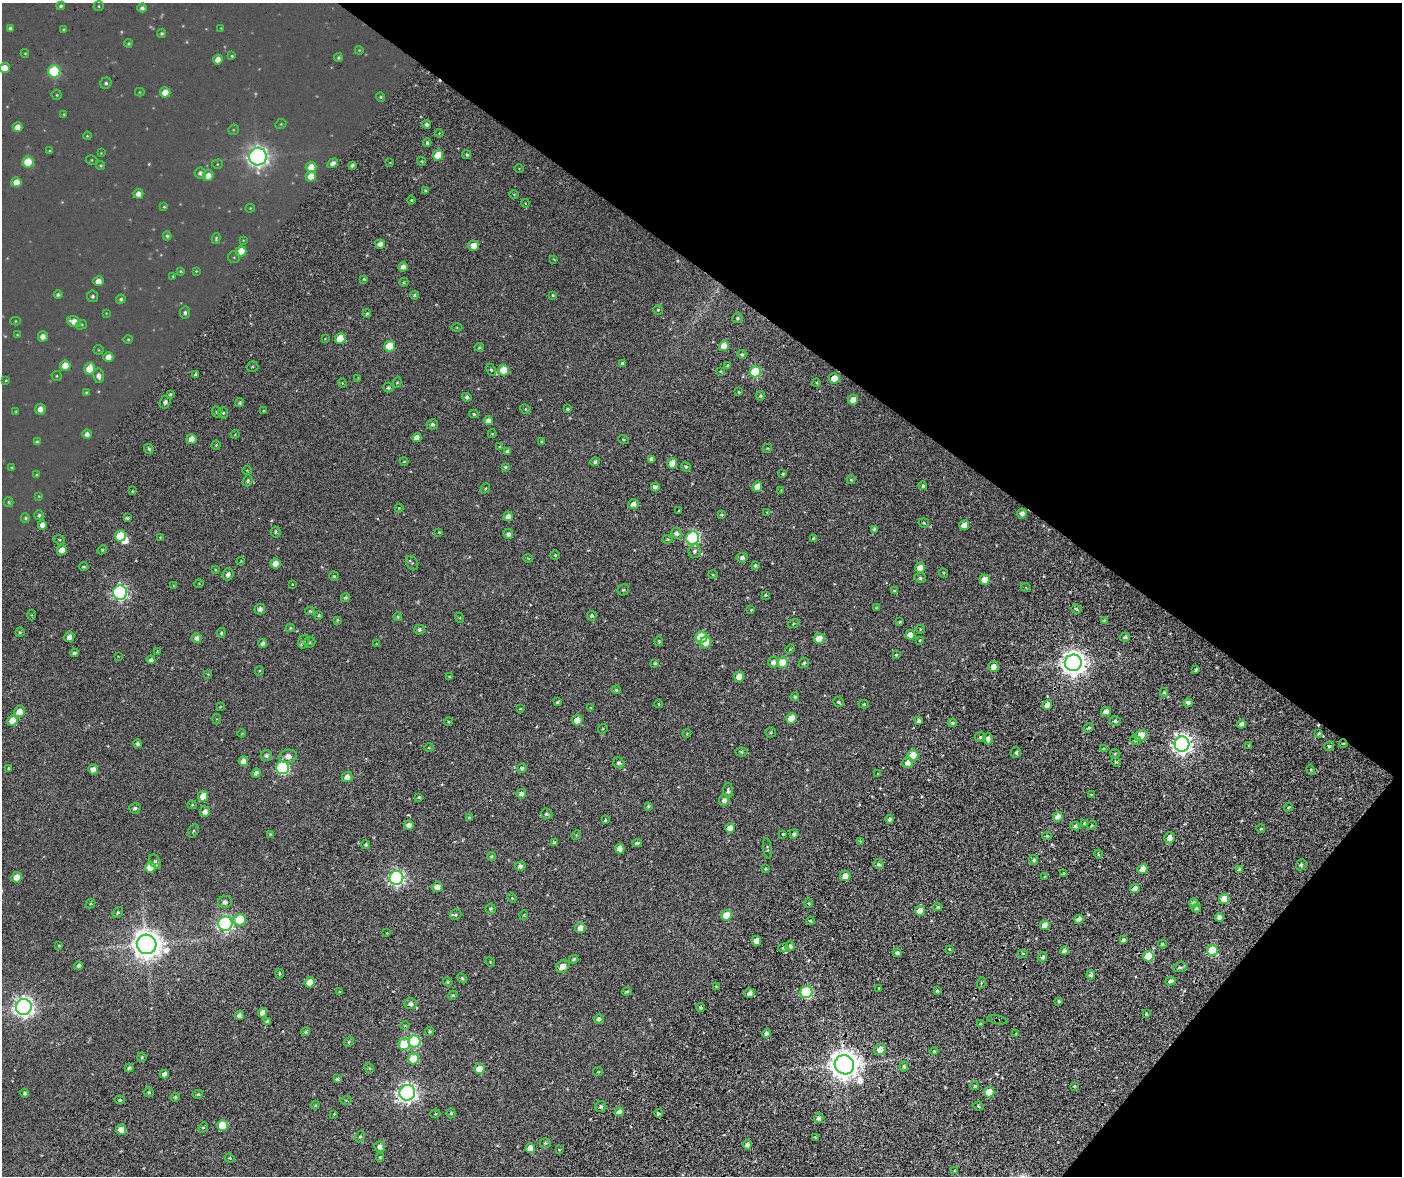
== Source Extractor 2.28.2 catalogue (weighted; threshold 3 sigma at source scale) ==
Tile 12 of 4 x 4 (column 4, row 3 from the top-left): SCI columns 4525-5924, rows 1709-2882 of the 6250 x 5797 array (HDU 1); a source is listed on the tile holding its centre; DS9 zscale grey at full resolution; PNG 1404 x 1178 px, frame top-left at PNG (2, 3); each listed source drawn as its Kron ellipse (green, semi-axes under 4 px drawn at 4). Shown black and unused: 30% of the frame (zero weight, under 2 of 6 exposures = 13% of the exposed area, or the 3 px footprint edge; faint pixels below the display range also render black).
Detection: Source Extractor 2.28.2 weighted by HDU 2 'WHT'; one run over the whole footprint, this tile lists its part. Background 0.127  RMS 0.032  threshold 0.131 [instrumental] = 3 sigma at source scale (4.09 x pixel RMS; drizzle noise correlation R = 1.36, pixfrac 0.8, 0.0396/0.0396 arcsec/px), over >= 5 px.
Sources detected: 546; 45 too faint to see at this stretch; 1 inside a brighter object's white glare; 2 cosmic-ray / hot-pixel residue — neither listed nor drawn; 3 inside a brighter listed object's ellipse — not listed separately; the other 495 listed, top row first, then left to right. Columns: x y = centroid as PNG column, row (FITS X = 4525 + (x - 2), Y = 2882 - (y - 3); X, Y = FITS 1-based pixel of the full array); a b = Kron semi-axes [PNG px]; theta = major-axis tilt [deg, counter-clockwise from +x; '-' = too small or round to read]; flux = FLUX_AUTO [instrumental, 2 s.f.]
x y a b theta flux
61 6 4 4 - 13
99 6 5 4 - 7.3
142 8 4 4 - 24
10 28 4 4 - 15
221 28 4 3 - 4.9
63 29 3 3 - 5.9
161 33 5 4 - 12
128 43 4 4 - 11
359 50 4 4 - 6.8
25 53 4 3 - 6.1
232 56 4 3 - 8.6
338 58 4 4 - 12
218 59 5 5 - 61
4 68 5 5 - 95
54 71 6 6 - 610
106 83 6 5 - 15
140 92 5 3 - 6
165 92 5 5 - 100
57 95 5 5 - 8.2
381 97 5 4 - 8.3
64 114 3 3 - 5.9
281 124 6 5 - 7.4
426 124 4 3 - 23
18 127 5 5 - 66
233 130 5 5 - 7.6
439 133 4 4 - 6.4
87 136 4 4 - 6.4
427 143 4 3 - 12
50 151 4 3 - 8.2
101 153 3 3 - 5.1
438 155 5 5 - 260
467 155 4 4 - 11
258 157 9 8 - 4700
91 160 6 4 5 7.6
422 161 5 4 - 9.6
28 162 5 5 - 250
390 162 3 2 - 4.3
333 163 6 4 32 35
217 164 5 4 - 6.9
101 165 4 3 - 9
352 165 4 3 - 18
311 167 5 5 - 91
519 168 4 3 - 5.7
200 173 5 5 - 25
208 176 5 5 - 64
311 176 5 5 - 95
16 182 5 5 - 81
425 191 4 4 - 10
138 194 5 5 - 50
514 194 5 3 - 6.9
411 200 4 4 - 9.4
525 203 4 3 - 5.7
164 207 4 3 - 7.8
250 208 5 4 - 6.2
167 236 4 4 - 13
216 238 6 4 79 10
243 240 3 3 - 5.2
380 244 5 4 - 50
473 246 5 5 - 100
241 251 5 5 - 120
234 257 6 6 - 8.3
554 259 4 2 - 5.7
403 267 4 4 - 50
181 271 4 4 - 7.9
196 271 4 3 - 6
173 276 3 3 - 6.3
364 279 4 3 - 9.4
98 281 5 5 - 66
404 282 4 3 - 9.8
58 295 4 4 - 17
414 295 4 4 - 14
553 295 4 3 - 10
92 296 6 5 - 15
121 299 5 4 - 15
658 310 5 5 - 12
106 313 3 3 - 4.7
185 313 6 5 - 16
367 314 4 4 - 11
737 318 5 5 - 14
15 321 5 4 - 6.8
74 321 7 5 -19 74
81 325 6 4 18 7.7
457 328 5 3 - 7.4
17 335 4 3 - 4.8
43 336 5 5 - 50
128 339 5 4 - 7.5
325 339 3 2 - 4.9
340 339 5 5 - 220
390 346 5 5 - 250
724 346 5 5 - 140
479 347 4 4 - 11
99 350 5 5 - 6.5
742 355 4 4 - 16
108 357 5 5 - 75
622 363 4 3 - 16
728 365 3 3 - 12
65 366 5 5 - 110
252 367 6 5 - 11
90 369 6 5 - 160
491 370 6 4 -63 11
504 370 5 5 - 230
720 371 3 2 - 6.8
755 372 5 5 - 600
196 374 4 4 - 20
56 376 5 5 - 7.6
99 376 7 5 -82 35
358 378 4 3 - 6
834 378 5 5 - 140
6 380 4 3 - 5.8
397 382 5 4 - 8.5
342 383 4 4 - 7.4
816 383 4 4 - 8.9
388 388 5 5 - 19
86 392 4 3 - 7.6
739 392 4 3 - 9.1
170 394 4 3 - 11
760 396 5 4 - 16
467 397 5 4 - 20
853 400 5 5 - 110
165 402 6 5 - 24
240 403 5 4 - 15
40 409 5 5 - 54
526 409 5 4 - 12
567 409 4 4 - 13
16 411 3 3 - 6.2
264 411 3 3 - 6.3
217 412 6 4 -63 16
223 413 6 5 - 13
474 414 5 4 - 11
488 420 4 4 - 46
432 424 5 5 - 21
87 434 5 4 - 36
235 434 4 4 - 6.9
492 434 4 4 - 7.9
417 438 4 4 - 67
192 439 5 5 - 99
623 440 5 4 - 8.9
542 441 3 3 - 7.8
37 442 4 4 - 16
216 445 4 4 - 10
500 447 4 4 - 11
767 448 5 3 - 8.8
149 449 5 4 - 14
507 451 4 3 - 22
651 459 4 4 - 26
404 461 4 4 - 7.9
595 462 5 4 - 20
672 463 5 4 - 93
505 467 4 3 - 12
686 467 5 4 - 14
12 468 3 3 - 7.7
247 470 5 3 - 6.1
36 474 4 4 - 6.4
783 474 4 3 - 11
851 480 4 3 - 11
248 481 5 4 - 16
923 486 4 4 - 14
655 487 4 4 - 36
757 487 5 4 - 89
485 489 5 4 - 8.6
781 490 4 3 - 5.9
132 491 3 2 - 6.4
39 496 4 3 - 5.9
9 502 5 4 - 9.4
633 504 5 4 - 49
399 508 4 4 - 7.4
679 511 4 2 - 5.4
767 512 3 2 - 5.7
722 514 4 3 - 8.9
1022 514 5 4 - 42
39 515 5 5 - 15
508 516 5 4 - 49
25 518 5 4 - 12
127 518 4 3 - 14
924 523 5 4 - 11
42 525 5 4 - 62
964 525 5 4 - 83
874 529 4 3 - 21
276 532 5 5 - 13
439 532 3 3 - 6.6
676 533 5 5 - 33
508 534 5 5 - 27
120 536 5 5 - 310
160 537 4 3 - 6.6
693 538 6 6 - 1500
813 538 4 4 - 12
667 539 5 4 - 9.5
59 540 6 4 -22 11
62 550 5 5 - 84
102 550 5 4 - 11
694 551 7 6 - 23
555 555 4 4 - 12
528 558 5 3 - 6
742 558 5 5 - 29
241 561 4 3 - 5.6
412 563 8 5 -61 14
275 564 5 5 - 86
755 565 4 3 - 12
84 567 5 4 - 14
920 568 5 5 - 110
215 570 4 4 - 6
943 573 5 4 - 9.5
228 574 6 5 - 36
713 575 4 3 - 7.7
334 576 4 4 - 9.4
920 578 6 4 -8 19
985 580 5 5 - 150
199 583 5 3 - 6.1
292 584 3 2 - 4.9
174 586 4 3 - 14
1026 588 5 3 - 7.4
623 590 6 5 - 14
894 591 4 3 - 12
120 592 7 7 - 2200
766 595 4 3 - 10
345 597 5 4 - 13
876 608 4 3 - 12
260 609 5 5 - 35
1076 609 5 4 - 15
751 610 3 2 - 7.2
310 611 4 3 - 9.2
32 615 5 3 - 7
319 615 4 3 - 10
592 616 5 4 - 18
398 617 4 4 - 13
460 618 5 3 - 6.7
337 620 3 3 - 8.6
1104 620 3 3 - 10
900 622 3 3 - 9.8
793 623 6 3 19 8.2
290 628 4 4 - 11
920 629 4 4 - 8.3
419 630 5 5 - 22
20 632 5 4 - 12
221 633 5 4 - 13
910 635 5 4 - 72
69 637 5 5 - 45
701 637 6 5 - 540
1125 637 5 4 - 19
197 638 5 5 - 42
819 638 5 5 - 170
920 640 4 3 - 9.8
659 641 5 3 - 9.1
304 642 7 5 65 18
310 642 5 5 - 12
706 642 6 5 - 110
263 643 4 4 - 27
376 644 3 2 - 4.6
790 649 5 4 - 9.9
157 652 4 3 - 6
74 653 4 3 - 18
896 655 3 3 - 13
118 656 4 2 - 4.7
151 660 4 4 - 31
773 662 5 5 - 43
655 663 3 3 - 11
783 663 5 5 - 320
804 663 5 4 - 16
1073 663 8 8 - 9600
993 667 5 5 - 96
1196 669 3 3 - 15
259 671 5 4 - 8.7
208 674 3 3 - 6.1
739 676 5 5 - 100
450 677 3 3 - 8.7
616 690 4 4 - 18
1164 693 4 4 - 12
795 697 4 4 - 15
557 702 3 3 - 12
839 702 5 5 - 16
1188 702 4 3 - 31
659 704 4 3 - 6.1
864 704 5 4 - 11
1047 705 5 4 - 66
220 707 3 2 - 6
591 708 4 3 - 7.9
520 709 3 2 - 6.9
20 711 6 5 - 110
1106 711 5 4 - 58
791 718 5 5 - 200
216 719 5 3 - 7.3
577 720 5 5 - 99
12 721 5 5 - 160
919 721 4 3 - 22
1115 721 5 5 - 22
449 722 4 3 - 10
952 723 4 4 - 16
1241 724 4 4 - 36
1089 728 5 4 - 16
603 729 5 4 - 11
770 732 5 5 - 14
242 733 4 4 - 7.9
687 733 4 3 - 7.2
1319 733 3 2 - 11
1141 735 6 5 - 200
980 737 6 4 2 20
988 739 5 4 - 39
1135 740 6 4 -11 20
1343 743 4 3 - 7.9
137 744 4 3 - 24
1182 744 7 7 - 5100
1249 745 4 2 - 7.7
1329 746 5 4 - 19
429 747 5 3 - 8.5
1104 749 4 3 - 17
741 752 6 4 -4 15
1016 753 5 5 - 20
1115 754 5 4 - 12
913 755 5 5 - 380
266 756 5 5 - 28
288 756 9 6 9 63
243 761 5 4 - 52
1116 762 5 4 - 10
619 763 6 5 - 26
908 763 5 5 - 65
9 768 4 3 - 7.2
283 768 6 6 - 1300
522 768 5 4 - 24
93 769 5 5 - 57
1311 770 5 3 - 8.9
256 773 4 4 - 33
878 774 3 2 - 6.4
347 777 5 5 - 63
728 791 7 5 -86 22
521 794 5 4 - 33
1091 795 4 3 - 9.2
203 796 5 5 - 120
419 797 4 3 - 12
724 800 5 5 - 42
192 805 4 4 - 7.7
648 806 4 4 - 12
1288 807 5 3 - 11
135 808 5 5 - 24
205 812 5 5 - 50
547 814 6 5 - 20
1058 816 5 4 - 77
469 818 4 3 - 9.6
890 819 4 4 - 25
605 820 3 2 - 10
1085 823 3 3 - 14
409 825 5 5 - 52
1092 825 5 3 - 10
1075 826 5 3 - 17
730 828 5 5 - 79
1261 829 4 3 - 7.1
193 831 7 4 60 13
270 834 4 4 - 8.7
783 834 4 3 - 9.6
794 834 5 4 - 22
576 835 5 4 - 7.5
1047 836 5 4 - 14
1169 838 5 5 - 76
860 841 4 3 - 8.2
555 842 4 3 - 14
637 843 5 3 - 16
366 845 4 4 - 15
767 848 10 4 -82 14
620 849 5 4 - 60
1098 854 4 3 - 8.5
491 856 4 4 - 12
1034 860 5 4 - 24
155 862 8 5 -60 19
878 864 5 4 - 21
1301 865 6 5 - 23
520 866 5 4 - 38
150 867 5 5 - 110
765 869 4 3 - 9.6
1143 869 5 5 - 120
1239 869 3 3 - 19
1064 873 4 4 - 9.6
845 876 5 5 - 90
17 877 5 5 - 98
1045 877 4 3 - 9.5
396 878 7 7 - 2700
437 887 5 5 - 69
1135 889 4 4 - 58
512 898 5 4 - 8.9
1224 899 5 5 - 230
225 902 7 6 - 32
809 903 5 3 - 7.9
1194 903 4 4 - 32
90 904 5 4 - 8.1
938 907 4 3 - 15
1196 908 4 3 - 20
490 909 5 5 - 17
920 911 5 5 - 130
118 913 6 4 50 15
456 915 6 5 - 12
524 915 5 3 - 6.9
727 915 5 5 - 170
1219 917 4 4 - 53
1079 919 5 4 - 62
240 920 6 6 - 250
810 921 4 3 - 14
225 924 7 7 - 2400
1045 925 5 4 - 86
580 928 5 5 - 73
387 933 3 2 - 4.8
1123 940 4 4 - 26
756 941 5 4 - 79
147 944 10 9 - 16000
1162 944 4 3 - 15
59 946 3 3 - 7.3
790 946 5 4 - 26
784 948 5 4 - 15
949 949 3 3 - 8.6
1064 951 4 4 - 37
1212 951 5 5 - 480
897 953 4 3 - 23
1023 953 5 3 - 9
1148 956 5 5 - 310
1043 957 4 4 - 20
574 959 4 3 - 17
490 962 5 4 - 9.8
78 966 4 4 - 28
563 966 7 5 39 89
1180 967 7 5 9 25
279 974 5 3 - 10
1091 975 4 4 - 33
462 978 5 4 - 16
1170 981 5 4 - 37
310 982 5 5 - 130
448 982 5 4 - 13
981 983 6 3 72 10
716 987 3 3 - 11
879 988 3 3 - 9.9
937 991 4 3 - 17
340 992 3 3 - 7.4
627 992 5 3 - 13
806 992 6 6 - 1000
750 993 5 4 - 42
453 995 5 4 - 9.3
1059 1001 4 3 - 13
410 1004 6 5 - 31
24 1007 8 8 - 5500
700 1007 4 4 - 13
263 1013 5 4 - 68
1146 1014 4 3 - 10
239 1015 4 4 - 49
599 1019 5 4 - 23
997 1020 10 3 -10 9.6
268 1021 4 4 - 29
980 1024 3 3 - 11
405 1026 5 3 - 7.6
430 1031 4 4 - 11
306 1032 4 4 - 15
766 1034 5 4 - 43
1016 1034 3 3 - 12
414 1041 6 6 - 660
349 1042 5 4 - 12
404 1044 6 6 - 360
880 1050 6 5 - 75
934 1051 4 4 - 11
142 1057 4 4 - 12
413 1059 5 5 - 310
844 1065 10 9 - 16000
904 1066 5 4 - 19
129 1068 4 4 - 25
369 1068 5 4 - 8.8
479 1069 5 5 - 140
598 1072 5 4 - 10
164 1074 4 4 - 41
337 1079 4 3 - 20
975 1086 4 3 - 13
1074 1086 4 2 - 8.6
149 1092 5 4 - 13
989 1092 5 5 - 240
25 1093 4 4 - 16
407 1093 8 7 - 4700
198 1094 5 4 - 14
175 1097 4 4 - 13
120 1100 5 4 - 13
346 1100 5 3 - 8.1
315 1105 4 4 - 8
978 1106 5 3 - 12
601 1107 6 5 - 23
619 1112 5 4 - 59
451 1113 5 4 - 12
658 1113 4 4 - 20
334 1114 3 2 - 7.1
435 1114 5 3 - 7.8
819 1118 5 4 - 40
222 1125 5 5 - 240
203 1127 5 4 - 11
121 1130 5 4 - 91
360 1137 6 4 61 13
815 1137 3 2 - 8.8
545 1143 5 4 - 13
747 1145 4 4 - 45
380 1147 5 5 - 42
530 1148 5 5 - 90
559 1150 4 4 - 6.9
380 1157 5 4 - 12
230 1158 5 4 - 10
955 1171 3 2 - 9.2
Overlapping masked pixels (flux is a lower limit): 3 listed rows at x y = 1343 743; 997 1020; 844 1065
Isophote crosses this tile's border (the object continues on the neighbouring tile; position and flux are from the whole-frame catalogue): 2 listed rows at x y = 4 68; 24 1007